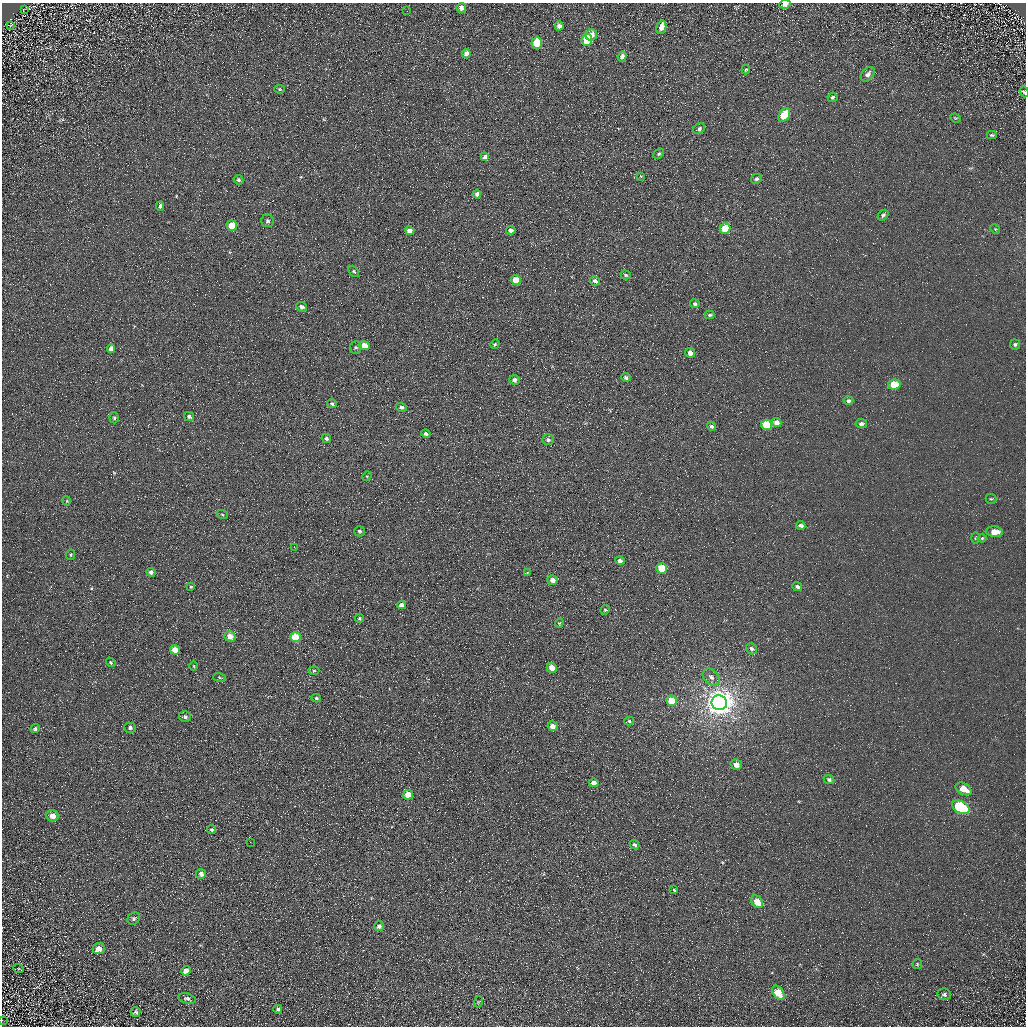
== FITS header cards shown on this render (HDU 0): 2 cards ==
NAXIS1  =                 1024 / Required FITS header
NAXIS2  =                 1024 / Required FITS header

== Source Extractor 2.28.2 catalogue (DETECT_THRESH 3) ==
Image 1024 x 1024 px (HDU 0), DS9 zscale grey, 1 PNG px = 1 image px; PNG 1028 x 1028 px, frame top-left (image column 1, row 1024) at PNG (2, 3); each listed source drawn as its Kron ellipse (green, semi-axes under 4 px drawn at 4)
Background 5.43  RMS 7.8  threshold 23.4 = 3 sigma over >= 5 px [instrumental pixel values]
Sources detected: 129; all 129 listed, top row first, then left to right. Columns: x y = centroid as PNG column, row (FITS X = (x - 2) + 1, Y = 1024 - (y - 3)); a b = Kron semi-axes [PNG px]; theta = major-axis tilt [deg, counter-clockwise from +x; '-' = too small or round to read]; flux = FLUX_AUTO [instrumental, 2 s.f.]
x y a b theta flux
785 4 6 4 8 2800
461 8 5 5 - 2800
24 9 3 2 - 370
407 11 2 2 - 650
11 25 4 3 - 400
559 26 4 4 - 2000
661 27 7 4 72 4700
591 35 6 5 - 3500
587 40 6 5 - 15000
537 43 6 5 - 19000
466 54 5 4 - 2100
622 56 5 4 - 2100
746 70 5 3 - 560
868 74 8 6 49 2300
279 89 5 4 - 690
1024 92 5 4 - 800
832 97 5 4 - 850
784 115 7 5 54 16000
955 118 5 3 - 480
699 129 6 5 - 1400
992 135 5 4 - 710
659 154 6 4 44 800
485 157 4 4 - 4600
641 176 3 3 - 380
756 179 5 4 - 1100
238 180 5 4 - 1200
477 194 4 4 - 2400
160 206 5 4 - 1100
883 215 6 4 43 1300
268 221 6 6 - 1400
232 226 5 5 - 11000
725 229 5 5 - 17000
995 229 5 4 - 570
511 230 4 4 - 2600
410 231 5 4 - 4000
354 271 6 4 -49 850
626 275 5 4 - 700
516 280 5 5 - 11000
595 281 5 4 - 1700
695 304 4 4 - 1100
301 307 5 4 - 1700
710 315 5 3 - 780
495 344 5 4 - 650
1015 344 5 5 - 960
364 346 5 4 - 7000
111 348 4 4 - 2200
356 348 6 5 - 900
690 353 5 4 - 3200
626 377 4 4 - 1200
514 380 5 5 - 1500
894 384 6 5 - 10000
848 401 5 4 - 1300
332 404 5 4 - 1100
401 407 5 4 - 1300
189 416 5 4 - 1100
114 418 5 4 - 740
777 422 5 4 - 3000
861 424 6 4 9 1800
767 425 5 5 - 20000
712 426 5 4 - 1300
426 434 5 4 - 1500
326 438 5 4 - 1300
548 440 6 5 - 1200
367 476 5 4 - 450
991 499 5 5 - 740
67 501 5 3 - 480
222 514 5 3 - 490
801 525 4 4 - 1400
359 531 5 5 - 940
995 532 8 5 -5 6500
975 538 5 3 - 580
982 538 4 4 - 590
294 547 2 2 - 2500
71 555 5 3 - 540
620 561 5 4 - 1900
662 568 5 5 - 17000
151 572 4 4 - 1400
527 573 4 2 - 390
552 580 5 5 - 2900
191 587 4 3 - 620
797 587 5 4 - 1400
401 605 4 4 - 2300
605 610 5 4 - 580
360 618 4 4 - 550
559 623 4 4 - 480
230 636 6 5 - 5300
295 637 5 5 - 14000
751 649 6 5 - 1400
175 650 5 4 - 7000
111 662 5 4 - 650
194 666 4 3 - 430
552 668 5 5 - 5600
314 671 5 3 - 580
711 677 10 7 -44 2400
219 678 6 3 -19 550
316 698 4 3 - 850
672 701 5 5 - 11000
719 703 8 7 - 790000
185 717 6 5 - 1400
629 721 5 4 - 760
553 726 5 5 - 3500
130 728 6 5 - 1300
35 729 4 4 - 1100
736 764 6 5 - 3800
829 780 5 4 - 1200
594 783 5 4 - 4400
964 789 8 5 -30 7200
408 795 5 5 - 12000
961 807 9 6 -28 58000
53 816 6 5 - 3800
212 830 4 4 - 980
250 842 2 2 - 370
634 845 5 4 - 970
201 874 5 5 - 2200
674 890 3 3 - 640
757 902 7 5 -49 6900
134 919 7 5 48 1100
379 926 5 5 - 2000
99 949 6 5 - 3200
917 964 5 4 - 510
18 968 5 2 - 440
186 971 5 4 - 3000
778 993 8 5 -53 12000
944 994 7 6 - 1200
187 998 9 5 -15 1200
478 1002 5 3 - 550
278 1009 4 4 - 970
135 1012 5 5 - 1100
2 1020 2 2 - 320
At the frame edge (FLAGS 8, measured only in part): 3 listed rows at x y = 785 4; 1024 92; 2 1020